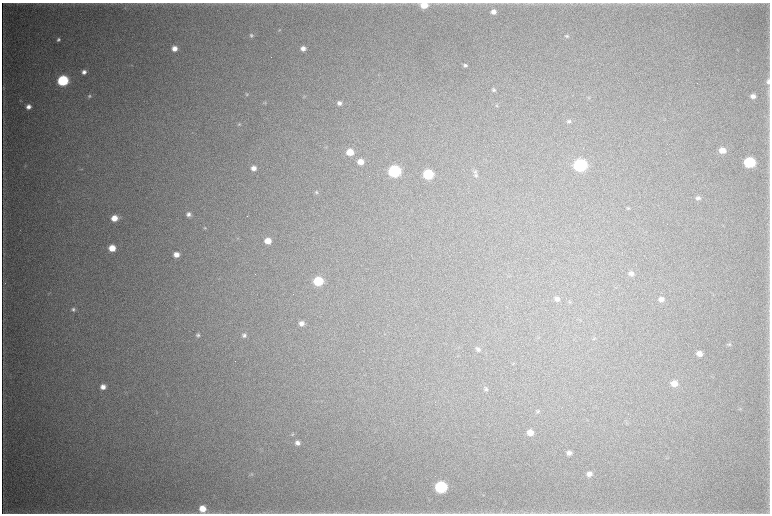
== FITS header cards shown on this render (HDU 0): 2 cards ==
NAXIS1  =                 1536 / length of data axis 1
NAXIS2  =                 1023 / length of data axis 2

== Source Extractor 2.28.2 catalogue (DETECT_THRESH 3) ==
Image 1536 x 1023 px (HDU 0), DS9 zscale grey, zoomed out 1/2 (1 PNG px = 2 x 2 image px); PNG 772 x 516 px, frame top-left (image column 1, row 1022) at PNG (2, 3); no overlay
Background 5070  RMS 41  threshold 123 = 3 sigma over >= 5 px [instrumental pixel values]
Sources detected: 82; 3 cannot appear on this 1/2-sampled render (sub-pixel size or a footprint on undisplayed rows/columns) and are not listed; the other 79 listed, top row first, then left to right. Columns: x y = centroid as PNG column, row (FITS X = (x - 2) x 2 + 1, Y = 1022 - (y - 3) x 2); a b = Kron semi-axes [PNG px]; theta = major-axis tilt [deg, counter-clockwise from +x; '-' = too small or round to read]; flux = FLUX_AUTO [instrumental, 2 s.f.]
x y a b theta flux
424 5 6 5 - 1.5e+05
493 12 6 5 - 5.5e+04
279 30 4 3 - 7.3e+03
251 35 5 5 - 1.9e+04
567 36 5 4 - 1.4e+04
58 39 4 4 - 1.9e+04
174 48 5 5 - 7.0e+04
303 48 5 5 - 4.9e+04
131 65 3 3 - 5.8e+03
465 65 3 3 - 1.6e+04
84 72 5 4 - 3.7e+04
63 80 6 6 - 1.0e+06
768 82 7 4 89 3.0e+04
3 88 6 3 90 8.3e+03
493 90 5 4 - 1.6e+04
247 94 5 4 - 1.2e+04
89 96 4 4 - 1.4e+04
304 96 5 2 - 6.7e+03
753 96 5 4 - 3.8e+04
588 98 4 2 - 5.7e+03
20 100 4 2 - 5.4e+03
265 103 6 4 -2 1.2e+04
339 103 6 5 - 3.3e+04
497 105 5 4 - 9.2e+03
28 107 5 4 - 4.8e+04
569 121 6 5 - 2.2e+04
239 124 6 4 31 1.4e+04
326 147 3 2 - 5.3e+03
722 150 6 5 - 8.9e+04
350 152 6 5 - 1.4e+05
360 162 5 5 - 9.3e+04
749 162 7 6 - 8.6e+05
25 165 3 2 - 5.9e+03
580 165 7 6 - 1.7e+06
253 168 5 5 - 5.2e+04
81 169 4 4 - 7.0e+03
394 171 6 6 - 1.3e+06
475 171 6 5 - 2.0e+04
428 174 6 6 - 6.0e+05
476 175 7 6 - 2.3e+04
316 192 5 4 - 1.2e+04
698 198 6 5 - 2.7e+04
628 208 5 4 - 9.5e+03
188 214 6 5 - 3.2e+04
114 218 6 5 - 1.2e+05
205 228 5 4 - 1.0e+04
237 238 3 2 - 4.9e+03
268 241 6 5 - 1.1e+05
112 248 6 5 - 1.5e+05
176 254 5 5 - 7.2e+04
631 273 6 6 - 3.4e+04
318 281 6 5 - 4.4e+05
49 293 4 2 - 5.8e+03
557 299 7 6 - 3.6e+04
661 299 6 6 - 4.5e+04
73 309 5 5 - 1.9e+04
301 323 6 5 - 4.9e+04
198 335 5 4 - 1.7e+04
244 335 5 5 - 2.5e+04
594 338 4 4 - 1.1e+04
729 344 5 4 - 1.1e+04
478 349 6 6 - 2.2e+04
699 354 6 5 - 6.5e+04
674 384 6 5 - 8.3e+04
103 387 6 5 - 5.9e+04
486 389 6 5 - 1.8e+04
740 409 4 3 - 7.3e+03
538 411 5 4 - 1.4e+04
157 413 3 2 - 5.3e+03
530 433 6 5 - 8.3e+04
292 434 5 3 - 7.8e+03
297 443 5 5 - 3.7e+04
569 453 6 5 - 3.5e+04
251 474 5 4 - 1.2e+04
589 474 7 6 - 4.7e+04
441 487 7 6 - 1.3e+06
202 509 7 7 - 1.3e+05
399 513 6 2 5 8.4e+03
501 513 7 1 7 9.2e+03
At the frame edge (FLAGS 8, measured only in part): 4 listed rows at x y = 424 5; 768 82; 399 513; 501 513
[3 sub-pixel or undisplayed-footprint detections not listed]